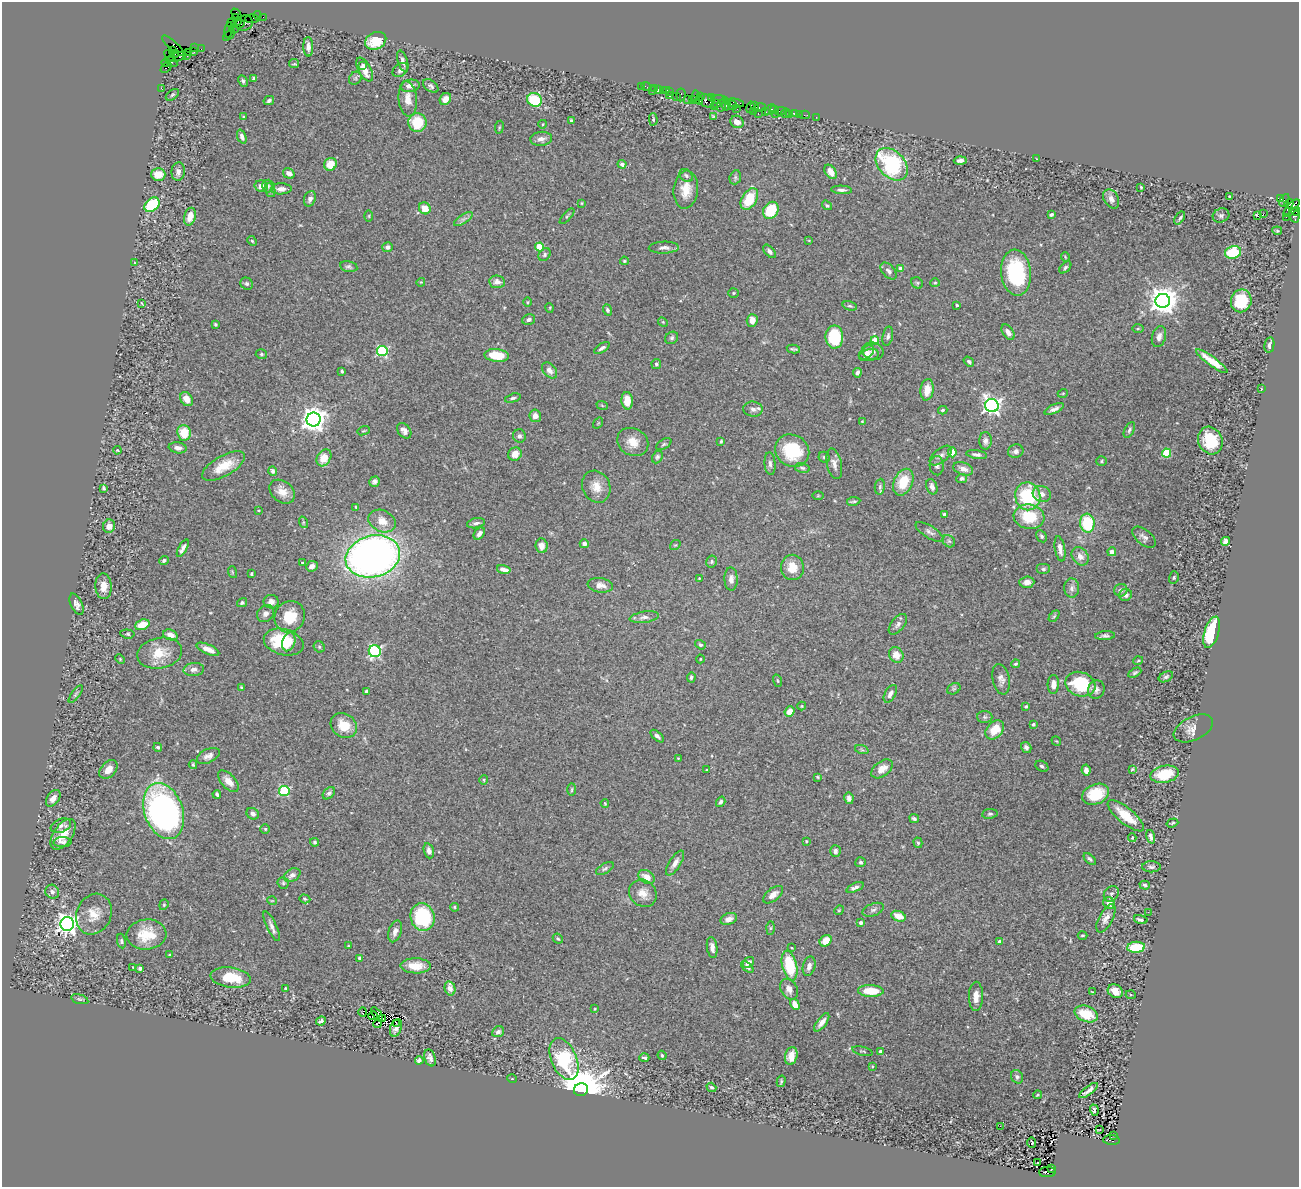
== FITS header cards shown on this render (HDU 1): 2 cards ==
NAXIS1  =                 1297
NAXIS2  =                 1185

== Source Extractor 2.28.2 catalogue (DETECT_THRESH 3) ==
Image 1297 x 1185 px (HDU 1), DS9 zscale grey, 1 PNG px = 1 image px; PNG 1301 x 1189 px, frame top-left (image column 1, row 1185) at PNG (2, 2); each listed source drawn as its Kron ellipse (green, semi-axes under 4 px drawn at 4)
Background 0.738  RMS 0.033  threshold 0.0991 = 3 sigma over >= 5 px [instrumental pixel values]
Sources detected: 484; all 484 listed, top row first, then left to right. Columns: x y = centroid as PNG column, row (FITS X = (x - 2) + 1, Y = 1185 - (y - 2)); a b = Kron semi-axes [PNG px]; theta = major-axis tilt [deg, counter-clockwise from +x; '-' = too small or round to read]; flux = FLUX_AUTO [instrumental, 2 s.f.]
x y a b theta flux
236 14 6 3 -46 120
257 15 4 2 - 46
263 17 2 2 - 10
235 18 3 3 - 290
252 19 7 3 2 52
238 21 4 3 - 400
232 23 5 4 - 38
244 23 8 7 - 340
239 24 5 3 - 470
234 29 4 4 - 580
229 30 8 3 80 110
229 35 7 3 41 67
376 41 11 8 25 67
173 46 14 4 -42 180
308 47 10 5 -89 11
195 48 3 2 - 69
201 49 2 2 - 11
172 51 3 3 - 230
189 52 3 2 - 56
194 52 2 2 - 12
175 54 4 3 - 520
169 55 6 2 -51 63
187 55 3 2 - 17
177 57 9 4 19 820
403 61 11 5 -73 10
171 62 6 4 -37 590
166 63 4 2 - 54
294 64 5 4 - 2.6
363 65 4 3 - 5.6
166 68 6 3 44 130
365 70 13 6 -62 25
400 70 8 6 38 8.8
254 78 4 3 - 5.4
355 78 7 5 46 4.1
243 81 6 4 -64 4.4
410 86 9 6 8 15
431 86 8 5 -37 6
641 86 2 2 - 27
646 87 5 2 - 34
161 88 2 2 - 11
654 88 2 2 - 41
658 90 3 2 - 62
663 90 3 2 - 44
666 90 3 3 - 52
652 91 2 2 - 61
669 91 4 3 - 33
172 95 7 4 37 4
681 95 6 4 84 99
669 96 3 3 - 57
676 96 3 3 - 90
700 96 3 3 - 110
696 97 7 2 -85 54
712 98 2 2 - 36
408 99 17 9 -84 23
445 99 6 5 - 13
687 99 4 2 - 89
692 99 4 3 - 39
269 100 5 4 - 5.5
535 100 7 6 - 100
699 100 4 3 - 150
719 100 8 3 -5 230
706 101 8 6 -32 370
716 103 4 3 - 60
735 103 9 3 -10 150
722 105 7 4 72 300
726 105 6 2 83 110
732 105 5 3 - 120
714 106 2 2 - 31
754 106 3 2 - 60
750 107 6 3 75 110
760 107 6 3 11 87
737 109 4 2 - 11
770 110 6 3 48 82
775 110 3 2 - 38
753 111 2 2 - 18
765 111 3 2 - 58
780 111 5 2 - 46
785 113 5 2 - 23
794 113 3 3 - 91
758 114 3 2 - 150
775 114 2 2 - 270
789 114 3 2 - 15
799 114 2 2 - 9.8
805 115 5 2 - 30
244 116 4 3 - 1.7
713 116 4 3 - 2.6
816 117 2 2 - 11
653 119 6 4 -89 3.3
571 120 3 3 - 2.7
737 122 7 6 - 15
417 123 9 9 - 74
543 124 4 3 - 1.7
499 127 6 3 81 2.5
242 137 7 4 -70 7.3
541 139 11 7 5 12
1037 159 3 2 - 1.6
960 161 6 3 3 9
330 164 6 6 - 34
622 164 4 4 - 7.1
892 164 19 13 -46 230
178 172 9 6 84 9.5
831 172 8 5 -55 23
289 173 6 5 - 15
158 174 7 6 - 30
686 175 7 6 - 5.4
735 177 7 5 71 4.3
261 186 6 5 - 14
268 186 6 5 - 4.7
1141 187 3 2 - 2.3
281 189 10 5 1 13
270 190 7 5 -72 4.6
686 190 19 12 84 37
842 190 10 4 -2 7.2
1229 196 3 3 - 2.5
310 199 8 5 69 9.5
749 199 12 7 58 69
1111 199 10 7 -61 11
1280 199 4 3 - 94
1284 200 7 3 62 54
582 203 3 2 - 1.7
1289 204 5 4 - 220
152 205 8 6 39 130
827 205 5 4 - 3.8
425 208 6 5 - 27
1292 208 11 5 48 830
771 210 9 7 55 80
1296 211 4 3 - 180
1263 214 2 2 - 1100
1051 215 4 3 - 4.3
1221 215 8 7 - 5.6
1257 215 3 2 - 43
1294 215 8 4 -76 210
369 216 6 4 90 2.4
567 216 10 3 48 3.7
190 217 9 5 76 29
1286 217 2 2 - 13
1180 218 7 3 56 4.3
463 219 11 4 33 7.3
1277 231 5 3 - 2.7
809 240 4 2 - 1.4
252 241 5 4 - 2.8
388 247 5 5 - 8
539 247 4 4 - 79
664 248 15 6 2 11
769 251 8 4 -48 6.7
1233 252 8 6 14 120
545 254 7 5 50 5.1
1065 257 5 3 - 1.7
624 261 4 3 - 2.2
134 263 3 2 - 1.2
349 267 9 5 -12 5.4
1065 267 7 4 46 4.1
900 269 4 4 - 20
889 271 10 6 -48 8.6
1016 273 23 15 -85 170
421 282 4 3 - 1.8
497 282 8 6 -9 13
917 283 6 5 - 3.5
935 283 5 4 - 2.5
247 284 6 5 - 4.4
733 293 5 4 - 2.7
1163 301 7 7 - 3100
1241 301 11 10 - 77
527 302 4 3 - 2.1
142 304 4 2 - 2
957 305 3 3 - 2.9
850 306 7 4 -16 3.8
550 308 5 3 - 1.9
607 310 5 4 - 5.6
529 320 7 5 18 6.5
752 320 6 5 - 18
663 322 5 4 - 2.2
215 324 3 3 - 3
1138 329 6 4 1 2.6
1008 332 9 5 -55 14
888 336 10 5 78 6.4
834 337 11 9 89 120
1159 337 11 7 74 12
672 338 7 6 - 4.6
875 341 4 4 - 67
1269 345 8 5 79 7.4
602 348 9 4 34 6.5
793 349 7 3 -11 3.9
382 351 5 5 - 260
873 351 11 8 -18 9.7
866 353 9 5 39 7.7
261 354 5 4 - 3.3
869 355 10 5 12 9.5
497 356 12 6 -5 64
1212 361 19 4 -36 32
969 362 6 4 -35 4.7
656 364 5 5 - 4.6
550 370 9 6 -48 12
342 371 3 3 - 3
857 373 5 4 - 6.8
1261 389 4 2 - 1.4
927 390 11 6 83 28
1063 393 5 3 - 1.9
513 398 8 4 16 3.9
187 399 7 6 - 20
627 401 9 5 -86 29
602 405 6 3 -21 2.4
992 406 7 6 - 950
753 409 9 7 -8 9.4
1054 409 10 4 24 9.5
943 410 4 3 - 3.2
535 416 6 6 - 13
314 420 7 7 - 2200
862 421 3 3 - 2
598 423 6 4 56 2.4
1129 430 9 4 62 5.2
364 431 6 4 19 2.6
404 431 9 6 -51 9.1
184 433 8 6 -84 48
519 436 6 6 - 7
721 441 4 3 - 2.6
985 441 8 6 89 7.8
1210 441 14 12 -65 68
633 442 16 13 -31 30
664 444 8 4 32 3.9
178 448 9 5 -9 12
117 450 4 3 - 1.9
792 451 18 15 -33 110
1016 451 8 6 18 7.6
952 452 5 4 - 23
1166 453 4 4 - 110
515 454 7 6 - 22
977 455 10 4 -8 6.8
941 456 13 6 39 10
657 457 7 5 62 4.6
824 457 6 5 - 3.7
324 458 9 6 58 36
1102 461 5 5 - 2.9
770 464 11 5 -86 7.3
834 464 15 7 -77 14
223 466 24 10 29 45
937 466 10 7 -87 7.6
802 468 7 5 -12 4.6
963 469 10 6 -21 14
273 471 4 3 - 5.7
962 478 5 4 - 5
375 482 6 5 - 6.3
903 482 14 9 65 54
596 487 16 13 -65 29
880 487 8 5 84 4.7
932 487 8 5 -69 10
103 488 4 3 - 3.2
282 492 14 10 -38 23
1042 494 9 7 -24 11
818 496 5 3 - 2.1
1028 496 14 12 -73 140
854 501 7 3 9 3.8
356 507 3 2 - 2.3
259 510 3 2 - 2.3
945 514 3 3 - 11
1029 517 15 12 -8 78
382 521 14 10 -26 28
303 522 6 4 -72 2.7
476 523 9 5 11 7
1087 523 9 7 -85 110
109 526 6 6 - 18
929 532 16 6 -31 9.5
479 534 7 5 50 9.7
1042 536 6 5 - 5
1144 537 14 7 -39 11
949 541 7 5 -44 4.9
1225 541 5 4 - 7.5
584 544 4 4 - 8
675 545 6 4 40 2.7
542 546 7 6 - 15
183 548 9 4 61 9.1
1060 549 13 5 -80 14
1112 552 4 4 - 13
373 556 27 20 14 1400
1080 556 10 7 -54 17
164 561 5 4 - 5.3
712 562 6 5 - 3.7
302 563 3 3 - 2.7
312 566 6 5 - 9.8
792 567 13 11 -81 34
504 569 7 4 -13 12
1043 569 7 5 0 4.5
232 572 6 3 -72 2.4
251 574 4 2 - 2.7
1174 577 6 4 75 3.6
699 578 3 3 - 1.8
731 579 11 6 -89 11
1027 582 7 5 4 13
600 585 13 7 -8 15
103 586 13 8 -89 23
1072 588 9 7 90 9.1
1121 590 7 6 - 6.6
1126 595 6 6 - 11
271 602 7 6 - 10
242 603 5 4 - 4
76 604 11 6 -66 9.8
266 613 9 7 44 10
1054 616 6 4 46 3
290 617 16 14 55 57
644 617 14 5 8 10
898 624 12 6 51 9.6
142 625 7 5 20 38
1212 632 16 7 73 180
127 634 7 4 -6 3.4
170 635 7 5 -18 16
1105 636 10 4 4 6
284 642 20 13 -15 100
289 642 9 6 73 33
700 645 6 4 -36 3.4
319 647 6 5 - 3.7
208 649 12 5 -23 18
375 651 6 6 - 330
160 653 22 15 11 50
896 655 8 7 - 22
120 659 5 3 - 2.2
700 659 4 4 - 2
1138 661 5 3 - 2.4
1015 664 4 3 - 3.6
194 669 10 6 4 9.6
1135 673 7 4 29 4.3
691 677 5 4 - 4.5
1166 677 8 5 28 4.4
1001 679 15 8 -79 13
778 681 6 3 -71 2.4
1053 684 9 5 86 16
1080 684 15 12 -19 120
241 687 4 3 - 1.9
954 689 7 5 29 3.9
1096 690 9 8 - 9.8
366 691 4 3 - 4.7
76 694 10 4 54 3.9
890 694 9 5 61 12
802 706 4 4 - 1.9
1026 706 3 3 - 3.1
790 712 5 4 - 22
985 717 7 6 - 5.1
1033 724 4 4 - 3.8
344 725 14 11 -37 45
1193 728 21 11 26 19
995 730 11 7 48 43
657 736 8 4 -42 6.3
1056 741 5 3 - 2
158 747 4 4 - 4.1
1026 747 6 5 - 6.8
862 750 7 4 -19 4.3
208 756 12 6 25 12
678 758 4 3 - 2.4
193 765 4 3 - 2.8
1042 766 7 5 -28 5.1
108 769 11 7 47 21
882 769 12 7 37 21
1132 769 3 2 - 2.3
707 770 3 3 - 2.2
1086 770 5 4 - 13
1165 774 14 8 10 66
818 777 4 3 - 2.3
484 780 5 3 - 2.6
228 781 13 7 -47 19
572 790 6 3 89 2.7
284 791 5 5 - 160
329 793 7 5 44 5.4
217 794 4 3 - 6.1
1096 794 14 10 21 60
53 798 9 6 54 13
849 798 6 4 -78 11
721 802 5 4 - 5.4
605 803 4 3 - 1.9
164 811 29 19 -71 800
253 814 6 5 - 8.1
990 814 8 4 7 4.5
1126 816 22 8 -39 54
914 818 5 3 - 3.9
1172 823 6 3 17 2.7
61 826 11 6 21 8.2
265 829 5 4 - 3.2
63 834 17 9 56 36
1151 837 7 3 -73 6.4
1132 838 4 4 - 2.4
806 841 3 3 - 1.7
63 842 9 5 2 7.8
315 842 4 4 - 3.5
918 843 5 4 - 3.7
429 851 8 5 -72 10
835 851 6 5 - 6.8
1090 859 7 4 -45 4.9
861 862 5 5 - 3.7
675 863 14 5 57 13
1151 867 9 5 -1 5.2
605 868 10 5 30 4.9
292 875 9 6 28 11
647 877 9 6 -33 18
283 883 6 5 - 3.7
1145 885 5 4 - 4.5
855 887 9 4 25 9.2
52 892 7 6 - 7.8
643 893 14 13 - 23
1111 894 8 6 51 6.3
773 895 12 6 39 16
305 899 6 4 -19 3.2
272 901 5 3 - 1.7
1109 903 6 5 - 17
164 905 5 4 - 2.8
455 907 4 3 - 2.9
839 910 5 4 - 2.5
873 910 11 6 22 8.6
1148 912 2 2 - 4.9
94 914 21 17 66 39
899 916 7 5 -23 27
422 917 14 12 -74 170
1106 918 15 7 61 13
729 919 8 5 21 12
1141 920 7 4 -15 6.6
861 923 4 4 - 6.7
67 924 7 7 - 1600
272 926 16 5 -65 10
770 928 6 4 88 3.1
395 931 11 6 72 10
146 934 20 15 5 58
1082 935 5 2 - 2.3
558 939 5 4 - 3.8
121 941 7 4 -79 3.9
826 941 6 5 - 28
1000 942 4 3 - 13
348 946 4 3 - 1.8
712 947 11 5 -81 13
1136 947 9 5 5 70
792 948 4 2 - 1.6
169 955 3 2 - 2.2
360 958 4 3 - 12
748 962 6 4 38 8.3
416 966 15 7 -1 36
790 966 15 7 -76 110
809 966 10 6 75 12
133 967 3 2 - 2.3
747 967 7 4 -41 6.1
140 968 4 3 - 5.8
231 977 20 10 -7 61
286 988 3 2 - 2.3
450 988 7 5 -76 14
789 989 11 8 -61 14
871 991 13 6 -2 55
1115 991 8 6 -29 23
1092 992 3 2 - 1.6
1131 995 5 3 - 2.3
976 996 14 7 89 20
80 999 9 4 -15 4.2
795 1004 6 4 -59 20
595 1009 3 2 - 1.9
363 1012 4 2 - 0.65
377 1014 8 4 -53 0.72
1086 1014 12 8 -21 56
373 1016 4 2 - 3.1
383 1019 2 2 - 1.8
321 1021 5 3 - 5
822 1022 11 5 53 13
396 1023 2 2 - 2.7
377 1024 4 3 - 5.6
396 1028 9 5 69 5.3
498 1032 6 5 - 6.3
863 1051 10 3 -14 2.6
880 1051 3 3 - 7.9
662 1055 5 3 - 2.8
791 1056 9 6 77 21
430 1058 9 5 -70 9.1
644 1058 5 3 - 7.3
564 1059 22 12 -67 200
419 1060 4 4 - 5
872 1066 4 2 - 1.9
1017 1077 7 5 -59 5.1
512 1079 5 3 - 2
781 1081 6 3 75 3.1
711 1087 5 4 - 4.1
581 1090 7 6 - 13000
1088 1090 11 3 37 8.6
1037 1095 4 3 - 2.1
1094 1110 6 3 -72 72
1000 1126 3 2 - 2.4
1100 1130 4 2 - 2
1114 1135 3 2 - 81
1111 1140 8 5 -4 480
1032 1143 5 3 - 92
1037 1163 2 2 - 3.2
1052 1168 3 2 - 110
1047 1172 8 5 3 330